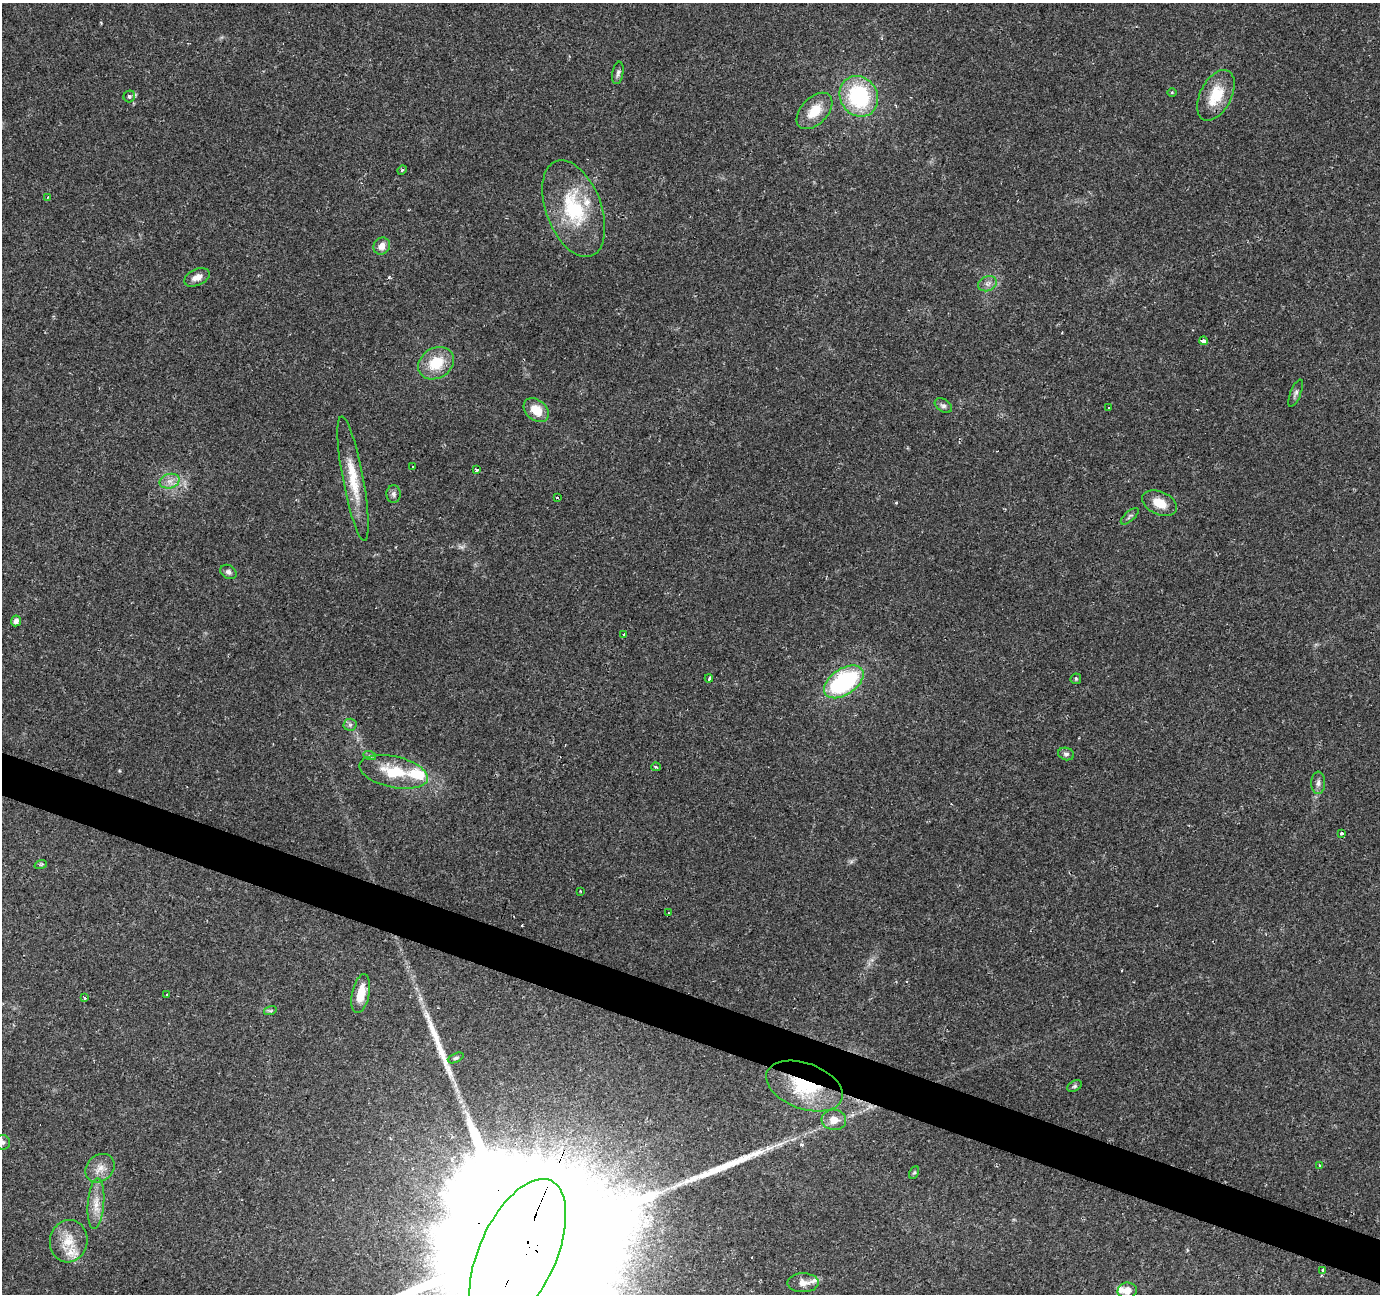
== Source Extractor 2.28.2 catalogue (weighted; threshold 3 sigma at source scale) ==
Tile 6 of 4 x 4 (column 2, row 2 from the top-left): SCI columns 1379-2756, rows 2795-4086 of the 5516 x 5652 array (HDU 1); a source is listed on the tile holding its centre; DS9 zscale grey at full resolution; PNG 1382 x 1296 px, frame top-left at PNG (2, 3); each listed source drawn as its Kron ellipse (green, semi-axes under 4 px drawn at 4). Shown black and unused: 3% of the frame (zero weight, under 2 of 3 exposures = <1% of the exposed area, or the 3 px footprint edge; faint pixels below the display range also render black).
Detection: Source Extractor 2.28.2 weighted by HDU 2 'WHT'; one run over the whole footprint, this tile lists its part. Background 0.0606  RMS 0.0045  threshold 0.0203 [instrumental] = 3 sigma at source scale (4.5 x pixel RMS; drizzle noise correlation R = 1.50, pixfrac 1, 0.0396/0.0396 arcsec/px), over >= 5 px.
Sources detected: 74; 1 inside a brighter object's white glare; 6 cosmic-ray / hot-pixel residue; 2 long thin detections or spike segments (spike, bleed or trail) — neither listed nor drawn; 5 inside a brighter listed object's ellipse — not listed separately; the other 60 listed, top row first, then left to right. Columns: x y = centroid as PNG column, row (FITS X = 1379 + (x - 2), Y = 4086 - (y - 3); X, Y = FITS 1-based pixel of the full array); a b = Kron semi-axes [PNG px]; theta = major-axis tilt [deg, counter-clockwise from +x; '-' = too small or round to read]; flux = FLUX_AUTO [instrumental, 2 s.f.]
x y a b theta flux
618 73 11 5 80 1.4
1172 92 5 3 - 0.45
1216 95 27 15 63 14
129 96 6 5 - 1.2
859 96 21 18 -59 42
814 111 22 13 46 10
402 170 5 4 - 0.62
47 197 3 2 - 0.53
574 209 50 27 -69 34
382 246 9 8 - 3.5
197 277 13 8 25 3.6
988 284 10 7 21 2
1203 341 4 4 - 1.9
436 363 19 15 33 14
1296 393 15 5 69 1.5
943 405 9 6 -32 1.5
1109 408 3 3 - 1.8
536 410 14 10 -41 8.2
413 467 3 3 - 1
476 470 3 3 - 5.2
353 479 63 10 -79 15
170 481 10 7 14 2.9
394 494 9 7 -86 1.4
557 498 3 3 - 1.3
1160 503 18 11 -24 6.9
1130 516 11 5 42 1
228 572 9 6 -30 1.4
16 621 5 5 - 2.2
624 634 3 3 - 2.3
709 679 4 3 - 2.3
1076 679 5 5 - 0.66
844 682 22 13 34 57
350 725 6 6 - 1
1066 754 8 6 -16 1.3
370 756 6 4 -18 0.63
656 767 5 4 - 0.57
394 772 35 15 -12 17
1318 783 11 7 89 1.9
1342 833 3 3 - 1.1
41 864 6 4 19 0.55
580 891 3 2 - 0.34
668 913 3 3 - 0.37
167 994 3 3 - 0.46
361 994 20 8 78 8.3
85 998 3 3 - 1.4
270 1011 6 4 17 0.75
456 1058 8 4 25 0.91
804 1086 40 23 -20 32
1075 1086 8 5 27 0.85
834 1120 12 10 -4 5
2 1142 7 7 - 1.3
1319 1166 4 2 - 0.58
100 1168 16 13 42 4.8
914 1173 6 4 61 0.64
96 1204 25 8 86 6
69 1241 21 18 80 10
518 1253 80 38 65 65000
1323 1270 3 3 - 0.8
803 1283 15 9 1 3.6
1127 1290 9 8 - 4.1
Overlapping masked pixels (flux is a lower limit): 2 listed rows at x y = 804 1086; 518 1253
Isophote crosses this tile's border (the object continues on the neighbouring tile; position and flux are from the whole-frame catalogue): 2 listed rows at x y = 2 1142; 518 1253